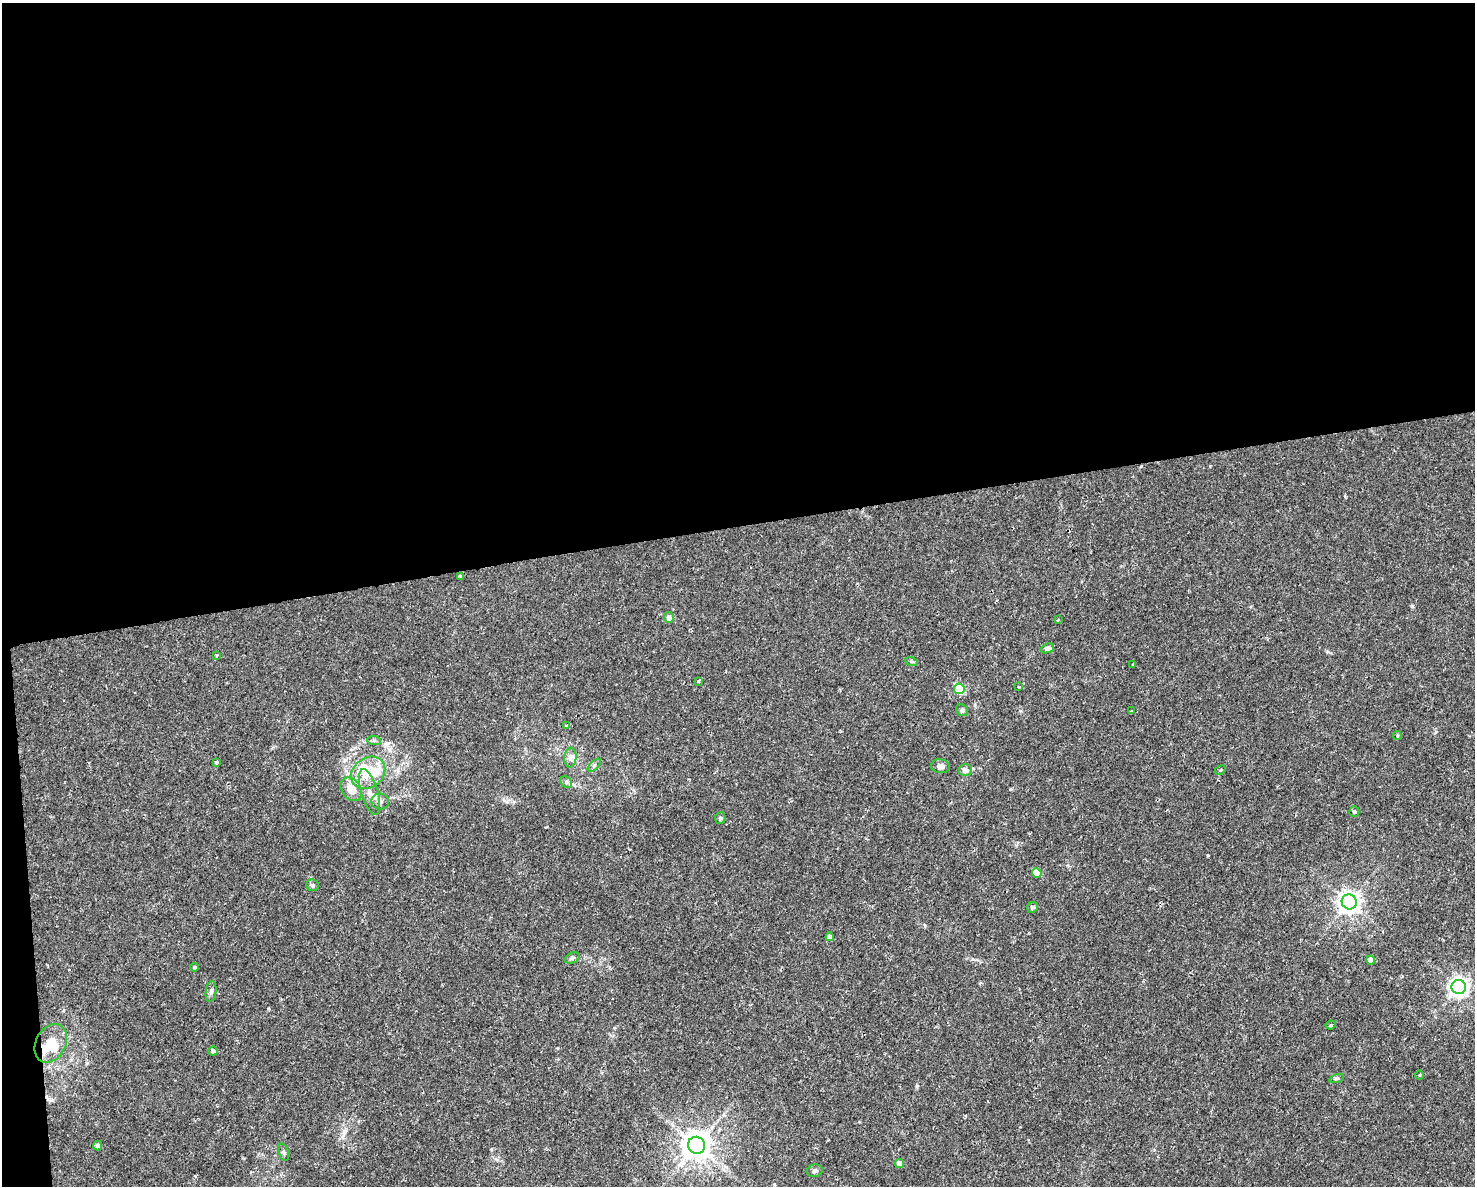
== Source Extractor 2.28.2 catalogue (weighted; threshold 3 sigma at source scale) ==
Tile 1 of 3 x 4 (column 1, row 1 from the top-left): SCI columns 62-1534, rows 3551-4734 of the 4496 x 4734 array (HDU 1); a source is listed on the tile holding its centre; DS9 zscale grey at full resolution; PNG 1477 x 1188 px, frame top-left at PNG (2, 3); each listed source drawn as its Kron ellipse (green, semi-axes under 4 px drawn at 4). Shown black and unused: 45% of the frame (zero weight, under 2 of 3 exposures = <1% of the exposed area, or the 3 px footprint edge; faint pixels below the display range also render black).
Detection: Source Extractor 2.28.2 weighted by HDU 2 'WHT'; one run over the whole footprint, this tile lists its part. Background 0.0143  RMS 0.0026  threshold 0.0117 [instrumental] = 3 sigma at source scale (4.5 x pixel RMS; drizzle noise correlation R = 1.50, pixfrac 1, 0.0396/0.0396 arcsec/px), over >= 5 px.
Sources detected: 53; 2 inside a brighter object's white glare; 1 cosmic-ray / hot-pixel residue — neither listed nor drawn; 2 inside a brighter listed object's ellipse — not listed separately; the other 48 listed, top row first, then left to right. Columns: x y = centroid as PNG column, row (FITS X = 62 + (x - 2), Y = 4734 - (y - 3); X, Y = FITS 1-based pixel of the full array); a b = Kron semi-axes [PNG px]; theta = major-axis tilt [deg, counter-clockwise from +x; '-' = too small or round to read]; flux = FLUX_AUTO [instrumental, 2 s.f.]
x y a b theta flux
460 577 4 3 - 0.48
669 618 5 5 - 1.5
1058 620 4 4 - 0.27
1047 648 7 4 18 0.8
217 655 3 2 - 0.34
911 661 6 4 -19 0.35
1133 664 3 2 - 0.28
699 681 3 3 - 0.41
1019 687 3 3 - 0.23
959 689 5 5 - 13
962 710 6 5 - 0.46
1131 711 3 2 - 0.48
566 726 3 3 - 0.65
1397 736 4 3 - 0.43
374 741 7 4 -2 0.45
570 758 10 6 84 1
216 762 3 3 - 1.2
594 765 8 3 45 0.37
940 766 9 7 -7 1.1
965 770 6 6 - 1.6
1220 770 6 4 27 0.44
368 773 18 15 37 6.6
566 782 6 5 - 0.52
351 789 13 9 -53 3.4
370 792 24 8 -73 2.8
380 801 9 8 - 1.1
1354 812 5 5 - 0.52
720 818 6 5 - 0.37
1037 873 5 5 - 4.5
313 885 6 6 - 0.65
1349 902 7 7 - 180
1032 907 5 5 - 0.73
830 937 4 4 - 1.6
572 958 8 5 21 0.54
1371 960 4 4 - 2.1
194 967 4 4 - 0.6
1459 987 7 7 - 130
211 991 10 5 81 0.73
1331 1025 5 3 - 0.43
51 1043 20 15 62 5.4
213 1051 4 4 - 0.82
1419 1075 4 3 - 0.23
1336 1078 7 3 19 0.36
98 1145 5 4 - 0.98
696 1145 8 8 - 360
284 1152 9 5 -70 0.54
899 1164 4 4 - 1.9
815 1171 8 6 15 0.68
Unlisted compact peaks at least as high as the median listed source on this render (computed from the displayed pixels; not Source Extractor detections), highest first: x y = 1412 606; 1208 855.